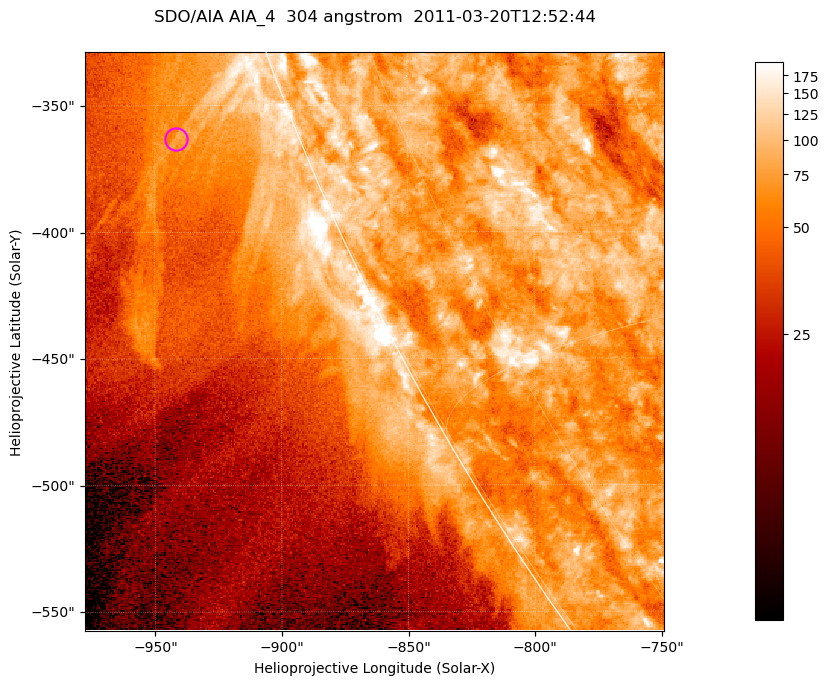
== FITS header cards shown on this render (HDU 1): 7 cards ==
TELESCOP= 'SDO/AIA '           / For AIA: SDO/AIA
INSTRUME= 'AIA_4   '           / For AIA: AIA_ATA1, AIA_ATA2, AIA_ATA3 or AIA_AT
WAVELNTH=                  304 / [angstrom] Wavelength
WAVEUNIT= 'angstrom'           / Wavelength unit: angstrom
DATE-OBS= '2011-03-20T12:52:44.127' / [ISO] Date when observation started; ISO 8
CTYPE1  = 'HPLN-TAN'           / CTYPE1; Typically HPLN
CTYPE2  = 'HPLT-TAN'           / CTYPE2; Typically HPLT

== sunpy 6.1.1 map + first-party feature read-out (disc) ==
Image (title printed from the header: SDO/AIA AIA_4  304 angstrom  2011-03-20T12:52:44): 381 x 381 px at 0.6 arcsec/px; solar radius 964 arcsec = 1606 px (partial field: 0.8% of the solar disc is inside the frame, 45% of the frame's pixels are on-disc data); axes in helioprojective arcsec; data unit not stated in the header (colour bar unlabelled)
Orientation: roll -0.132 deg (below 1 deg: not rotated)
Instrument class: DISC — disc imager (sunpy class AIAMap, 304 A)
Bright regions (active regions / flare kernels): reference = the on-disc median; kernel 3 px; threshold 5 sigma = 119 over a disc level ~75.1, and >= 1.15x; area >= 145 px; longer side >= 5 px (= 3 arcsec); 0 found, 0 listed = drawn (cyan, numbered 1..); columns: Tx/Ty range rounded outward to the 2 arcsec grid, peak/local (2 s.f.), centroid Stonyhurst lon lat
Off-limb structures (1.02-1.3 R_sun): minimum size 72 px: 6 found; the strongest spans PA ~110..115 deg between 1.02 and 1.08 R_sun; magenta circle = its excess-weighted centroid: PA ~110 deg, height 1.05 R_sun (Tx ~-942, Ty ~-364 arcsec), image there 1.9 x the reference